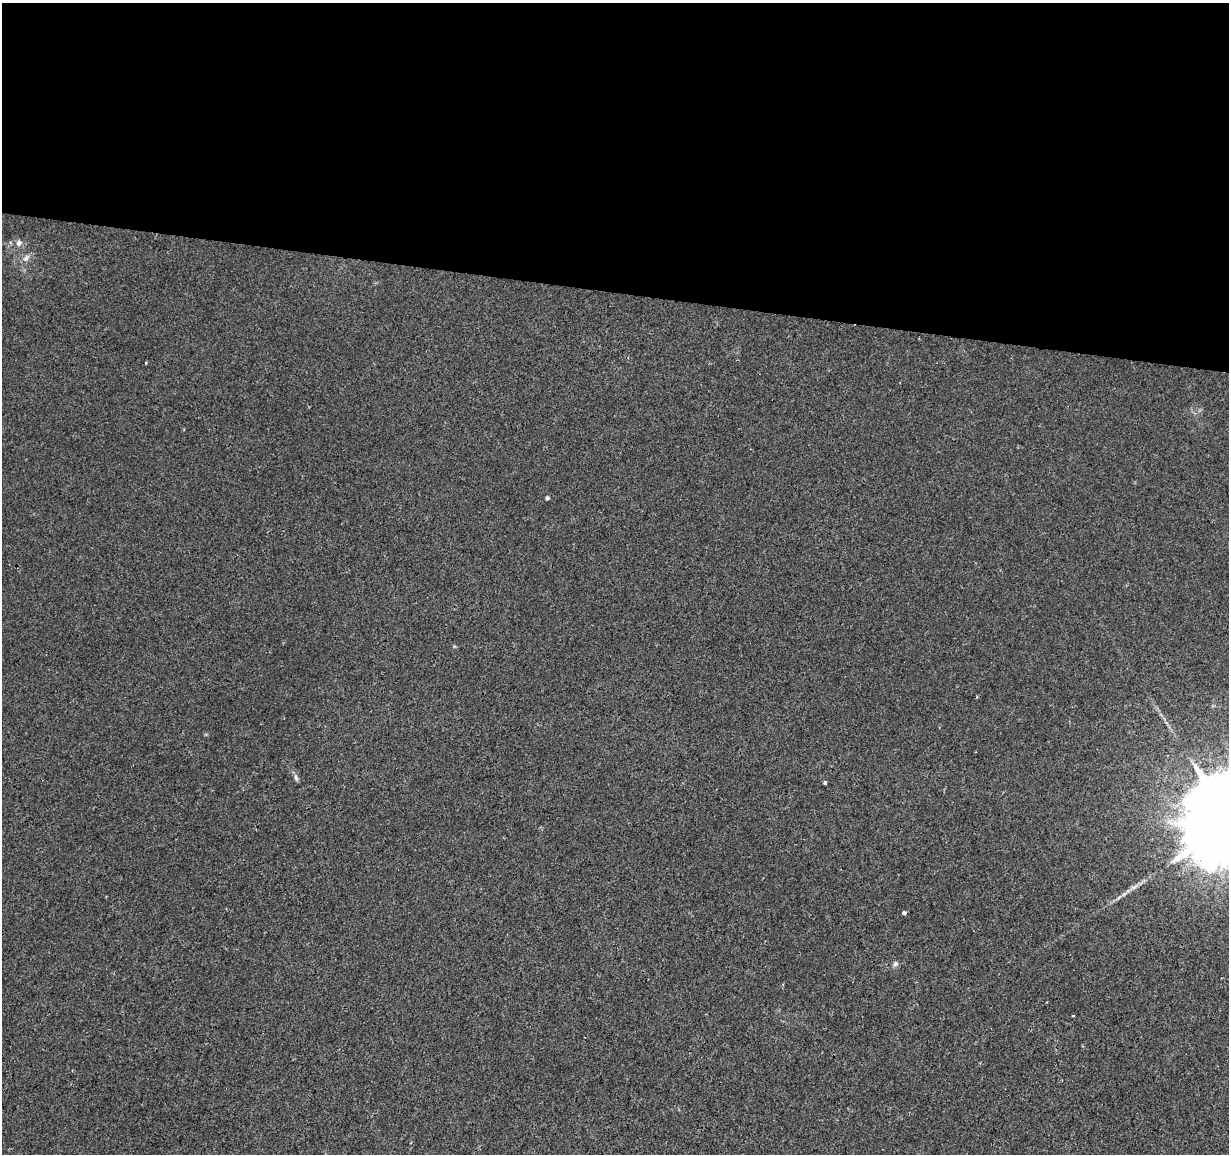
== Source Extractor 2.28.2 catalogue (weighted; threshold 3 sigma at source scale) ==
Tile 3 of 4 x 4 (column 3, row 1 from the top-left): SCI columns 2453-3679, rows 3682-4833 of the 4913 x 5118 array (HDU 1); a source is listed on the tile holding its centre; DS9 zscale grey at full resolution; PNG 1231 x 1156 px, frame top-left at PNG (2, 3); no overlay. Shown black and unused: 25% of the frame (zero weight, under 2 of 3 exposures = <1% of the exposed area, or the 3 px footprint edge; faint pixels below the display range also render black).
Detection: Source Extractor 2.28.2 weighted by HDU 2 'WHT'; one run over the whole footprint, this tile lists its part. Background 0.00516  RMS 0.0036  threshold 0.016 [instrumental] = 3 sigma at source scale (4.5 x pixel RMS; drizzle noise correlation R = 1.50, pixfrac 1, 0.0396/0.0396 arcsec/px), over >= 5 px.
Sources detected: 11; all 11 listed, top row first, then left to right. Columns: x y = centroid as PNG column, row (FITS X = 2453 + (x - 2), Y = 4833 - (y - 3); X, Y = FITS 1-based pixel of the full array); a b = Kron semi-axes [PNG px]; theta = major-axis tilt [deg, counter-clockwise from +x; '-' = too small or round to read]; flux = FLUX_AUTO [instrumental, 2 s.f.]
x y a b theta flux
19 243 9 8 - 1.6
26 258 12 7 50 1.7
547 498 4 4 - 0.73
296 777 12 5 -74 0.98
825 783 4 3 - 0.91
1134 887 12 5 26 1.5
1124 894 8 5 45 0.94
904 913 3 3 - 2.2
895 964 8 6 29 1
1047 1002 2 2 - 0.31
1073 1016 3 2 - 0.4